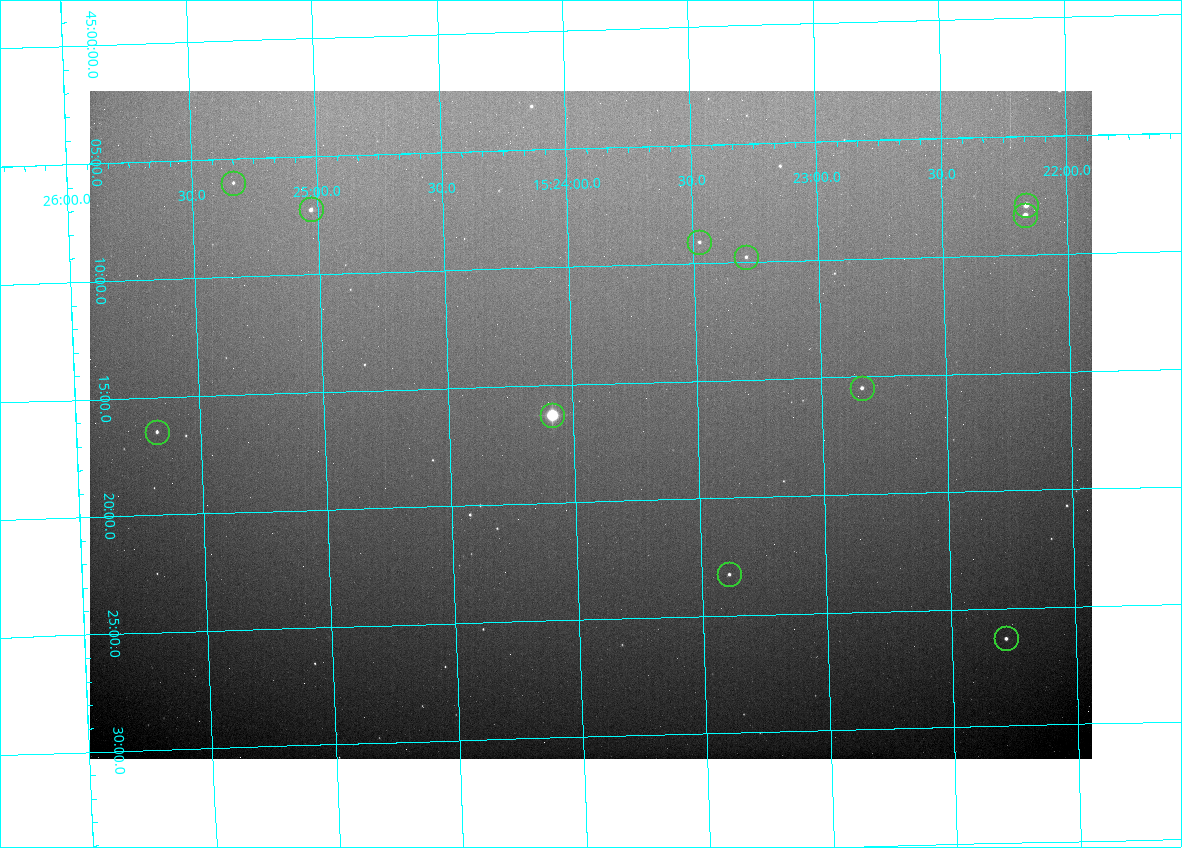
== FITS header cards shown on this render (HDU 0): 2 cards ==
NAXIS1  =                 1002 /fastest changing axis
NAXIS2  =                  668 /next to fastest changing axis

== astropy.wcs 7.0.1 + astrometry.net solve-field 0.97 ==
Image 1002 x 668 px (HDU 0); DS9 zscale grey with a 90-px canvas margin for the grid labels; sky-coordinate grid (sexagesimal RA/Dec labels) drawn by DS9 from the SOLVED WCS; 11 Tycho-2 reference stars matched to detected sources circled (green)
Header WCS: none
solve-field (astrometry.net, Tycho-2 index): SOLVED blind (the file carries no WCS)
Solved WCS: RA---TAN-SIP/DEC--TAN-SIP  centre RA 15:23:56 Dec +45:17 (230.98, +45.28 deg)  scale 2.55 arcsec/px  FOV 42.5' x 28.4'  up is -178 deg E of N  parity flipped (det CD > 0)
(file carries no celestial WCS; the grid is the blind solution)
Tycho-2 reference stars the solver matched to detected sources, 11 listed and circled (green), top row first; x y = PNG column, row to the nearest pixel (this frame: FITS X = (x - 90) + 1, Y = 668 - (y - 91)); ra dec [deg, ICRS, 3 dp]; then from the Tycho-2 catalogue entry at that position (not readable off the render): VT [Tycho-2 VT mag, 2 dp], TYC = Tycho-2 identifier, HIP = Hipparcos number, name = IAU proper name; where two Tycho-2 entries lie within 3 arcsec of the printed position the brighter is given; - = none
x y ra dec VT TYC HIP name
233 183 231.333 +45.100 12.23 3482-107-1 - -
1026 205 230.541 +45.132 9.55 3482-73-1 - -
311 209 231.257 +45.121 10.90 3482-113-1 - -
1025 215 230.542 +45.139 10.14 3482-1693-1 - -
699 242 230.869 +45.152 12.07 3482-1675-1 - -
746 257 230.822 +45.163 12.03 3482-1656-1 - -
862 388 230.710 +45.258 11.28 3482-1488-1 - -
552 415 231.021 +45.271 6.19 3482-1697-1 75369 -
157 432 231.419 +45.274 11.55 3482-1530-1 - -
729 574 230.848 +45.387 12.01 3482-1324-1 - -
1006 638 230.571 +45.438 10.99 3482-1241-1 - -